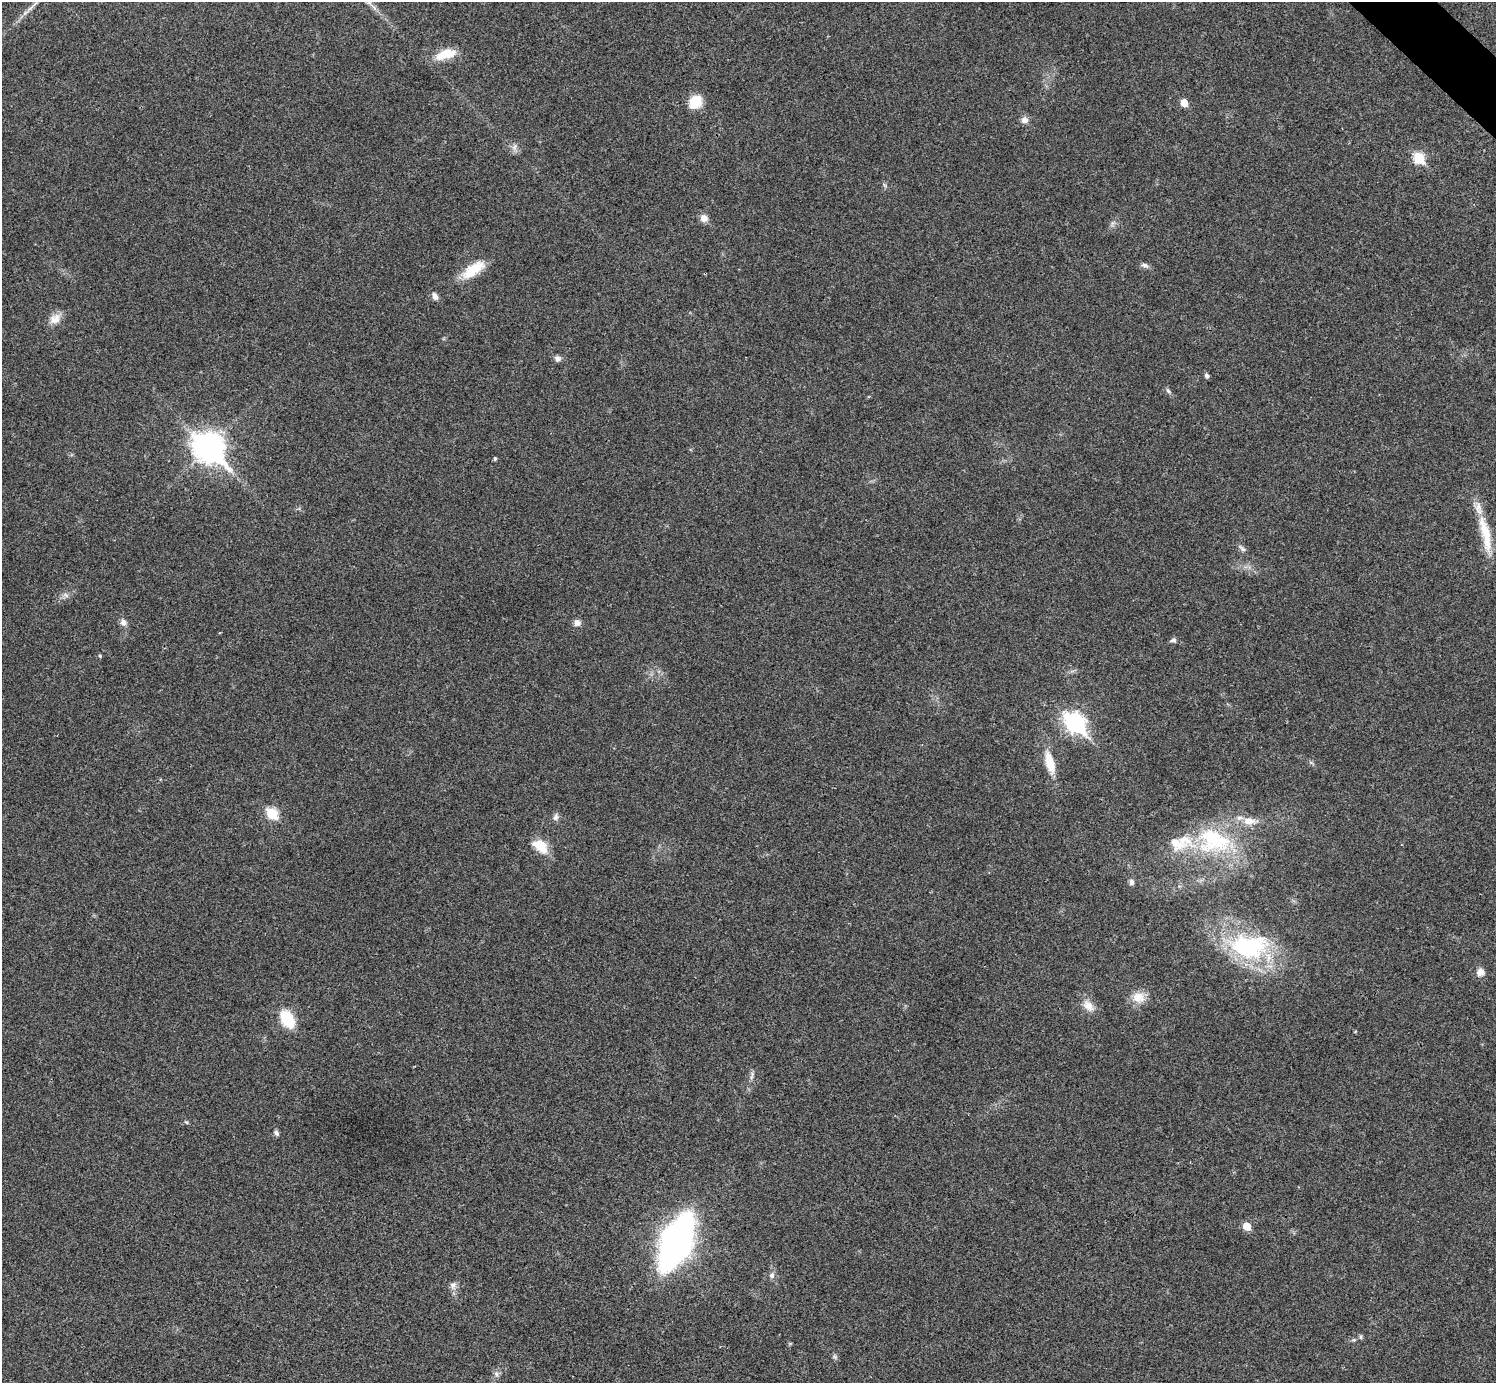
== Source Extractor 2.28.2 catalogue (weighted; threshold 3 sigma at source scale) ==
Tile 10 of 4 x 4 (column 2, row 3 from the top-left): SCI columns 1500-2993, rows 1682-3062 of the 5983 x 5983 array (HDU 1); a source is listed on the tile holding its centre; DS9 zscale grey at full resolution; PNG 1498 x 1385 px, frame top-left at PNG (2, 2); no overlay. Shown black and unused: <1% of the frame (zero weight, under 3 of 4 exposures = <1% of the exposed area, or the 3 px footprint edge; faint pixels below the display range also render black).
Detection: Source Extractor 2.28.2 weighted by HDU 2 'WHT'; one run over the whole footprint, this tile lists its part. Background 0.0194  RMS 0.004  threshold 0.0179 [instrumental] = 3 sigma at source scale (4.5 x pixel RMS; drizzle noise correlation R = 1.50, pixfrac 1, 0.05/0.05 arcsec/px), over >= 5 px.
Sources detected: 47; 2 inside a brighter listed object's ellipse — not listed separately; the other 45 listed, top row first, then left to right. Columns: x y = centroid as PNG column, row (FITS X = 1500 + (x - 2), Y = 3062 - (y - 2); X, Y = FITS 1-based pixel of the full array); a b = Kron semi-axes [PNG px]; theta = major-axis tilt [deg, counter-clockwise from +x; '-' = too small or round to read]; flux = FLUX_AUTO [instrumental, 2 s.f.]
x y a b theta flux
445 54 28 11 18 7.9
695 102 14 11 51 10
1184 103 5 5 - 5.9
1024 120 9 9 - 2
514 147 10 6 50 1.6
1419 158 6 6 - 26
704 218 9 9 - 2.5
1145 265 11 6 -22 1.3
473 270 32 13 35 10
435 296 11 7 -60 1.7
55 319 17 12 37 4
557 358 9 7 -14 1.5
1207 376 5 5 - 1.1
1168 391 7 4 -45 0.77
209 447 13 9 -44 480
495 458 4 4 - 0.67
1485 534 56 11 -77 13
1242 548 12 5 -44 1.2
66 595 8 5 -45 1.1
123 622 9 8 - 1.8
577 623 7 7 - 2.2
1173 640 8 5 18 1
100 656 5 4 - 0.43
1075 723 10 7 -45 160
1050 762 26 10 -75 8.3
272 813 7 6 - 24
555 817 10 7 77 1.4
1214 841 52 37 -13 41
540 846 19 12 -40 8.3
1131 882 8 6 -79 1.2
1249 947 52 31 -1 49
1480 972 10 9 - 2.6
1138 997 18 14 -9 5.5
1088 1006 18 12 -44 4.3
287 1019 16 10 -60 18
752 1074 10 4 79 1
186 1122 5 4 - 0.47
276 1133 7 5 -66 1
1247 1226 6 5 - 8.1
676 1242 36 16 65 250
772 1275 8 7 - 1.4
453 1285 10 9 - 1.8
1361 1337 7 4 83 0.66
835 1357 7 4 -71 0.72
496 1374 7 6 - 1.1